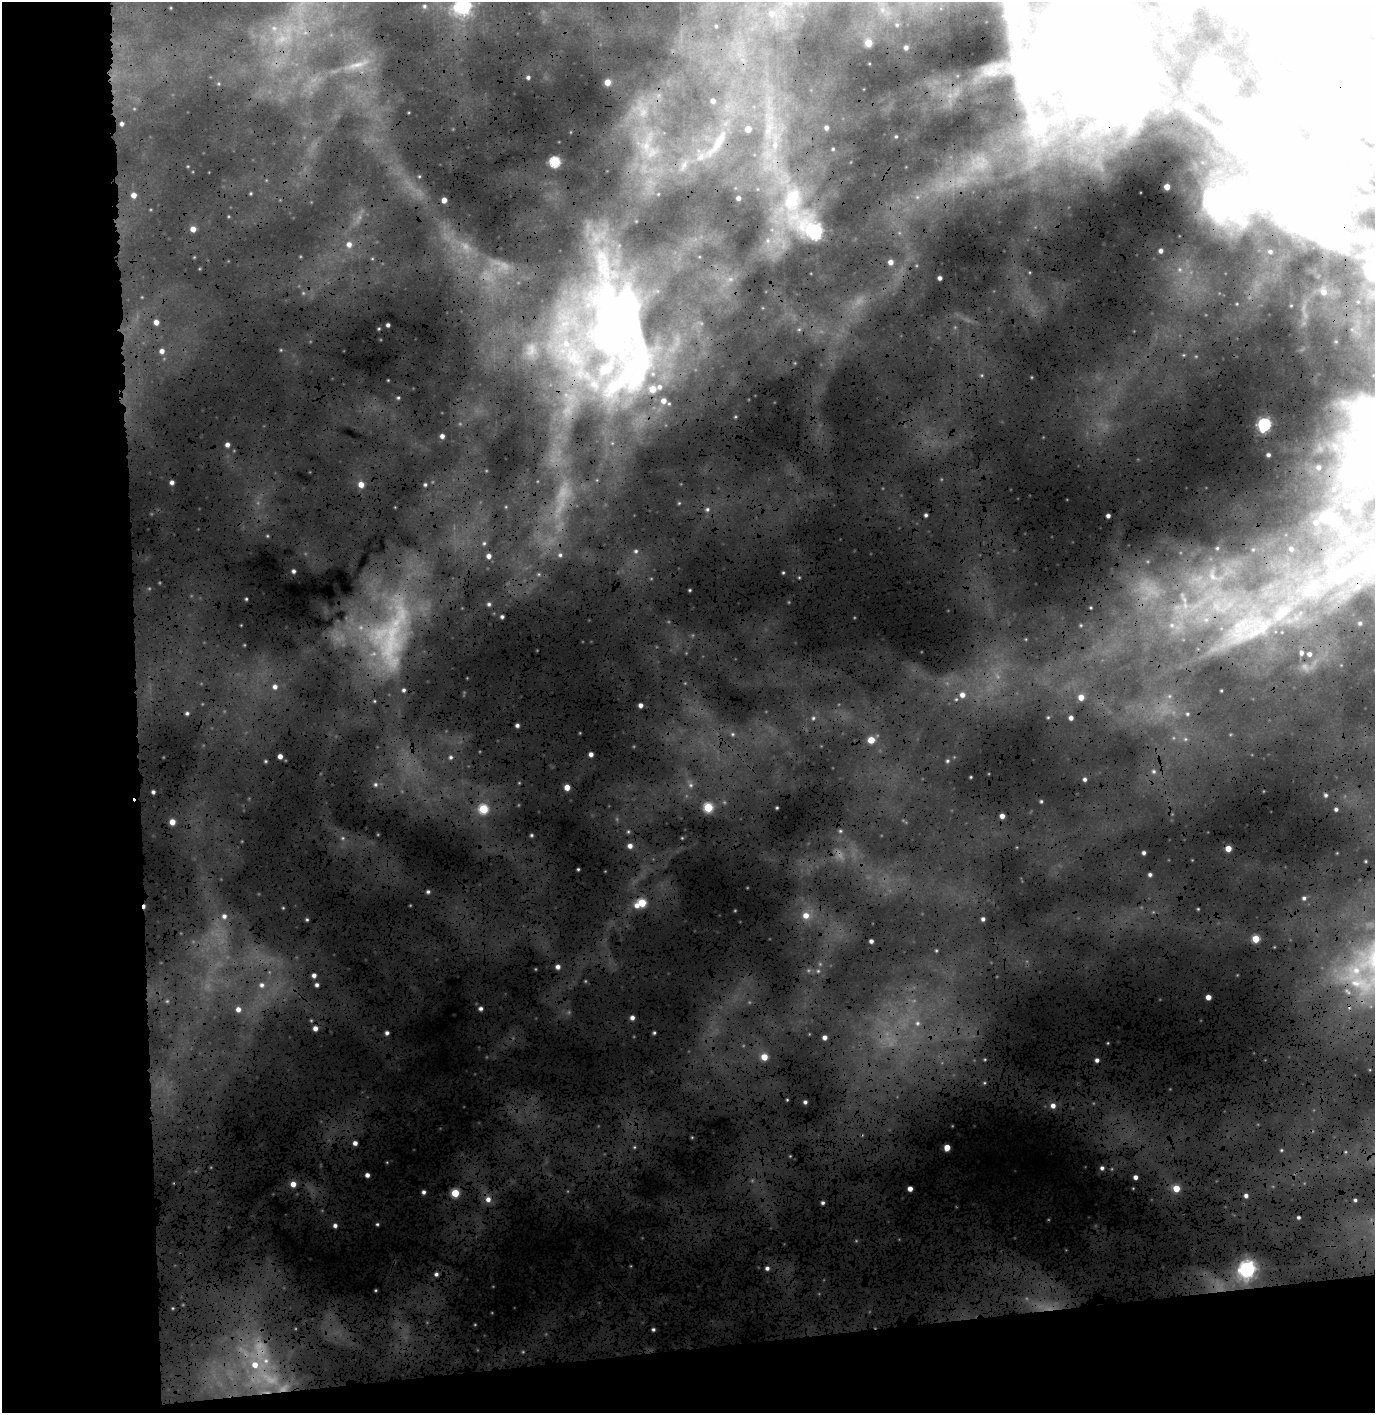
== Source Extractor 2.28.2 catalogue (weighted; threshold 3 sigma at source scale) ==
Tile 7 of 3 x 3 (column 1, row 3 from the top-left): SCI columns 162-1534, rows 562-1972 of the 4545 x 5356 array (HDU 1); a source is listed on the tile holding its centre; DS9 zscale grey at full resolution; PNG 1377 x 1415 px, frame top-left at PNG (2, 2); no overlay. Shown black and unused: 21% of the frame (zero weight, under 3 of 4 exposures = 25% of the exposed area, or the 3 px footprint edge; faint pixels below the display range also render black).
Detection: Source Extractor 2.28.2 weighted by HDU 2 'WHT'; one run over the whole footprint, this tile lists its part. Background 0.672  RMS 0.12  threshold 0.528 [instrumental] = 3 sigma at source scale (4.5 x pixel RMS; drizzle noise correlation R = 1.50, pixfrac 1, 0.05/0.05 arcsec/px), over >= 5 px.
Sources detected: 80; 2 inside a brighter object's white glare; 1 cosmic-ray / hot-pixel residue — not listed; the other 77 listed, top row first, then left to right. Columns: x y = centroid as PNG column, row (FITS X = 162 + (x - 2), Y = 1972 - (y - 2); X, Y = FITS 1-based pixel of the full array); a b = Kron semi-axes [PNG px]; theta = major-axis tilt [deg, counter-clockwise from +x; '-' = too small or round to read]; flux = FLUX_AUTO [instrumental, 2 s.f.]
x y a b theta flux
463 6 6 5 - 980
772 14 5 4 - 14
869 43 4 4 - 72
906 47 5 3 - 11
607 82 4 4 - 46
713 100 4 4 - 13
748 129 4 4 - 42
1040 131 7 5 -44 31
555 162 5 5 - 260
1167 187 4 4 - 41
134 195 5 4 - 23
738 198 3 3 - 12
444 200 4 4 - 27
193 229 5 4 - 28
815 231 7 5 -81 780
349 244 5 5 - 17
1161 251 4 3 - 12
891 262 4 4 - 21
940 278 4 3 - 12
1324 292 4 4 - 23
156 322 5 4 - 21
162 351 5 4 - 15
653 389 6 5 - 58
664 401 5 5 - 21
1264 424 6 5 - 520
442 436 4 4 - 15
227 444 4 4 - 14
172 482 4 4 - 12
361 484 5 5 - 28
1346 506 4 4 - 12
1108 516 4 3 - 12
1316 522 5 4 - 14
489 556 4 3 - 15
1310 654 4 4 - 13
275 687 4 4 - 13
962 695 5 5 - 19
1081 697 5 5 - 35
641 705 4 4 - 14
1071 718 4 3 - 13
871 740 4 4 - 66
591 754 4 4 - 14
280 756 4 4 - 17
567 787 4 4 - 36
708 807 5 4 - 160
483 809 5 5 - 160
1002 816 4 4 - 18
172 822 5 4 - 34
630 846 5 4 - 17
1228 849 4 4 - 43
642 903 5 5 - 110
637 905 5 5 - 18
806 915 5 5 - 25
983 919 3 3 - 9
1256 939 4 4 - 82
871 941 4 3 - 10
558 967 4 4 - 13
314 975 4 4 - 12
1208 997 4 4 - 23
238 1009 5 4 - 16
632 1017 5 3 - 12
315 1028 5 4 - 17
825 1037 4 3 - 15
764 1057 5 4 - 56
1097 1060 3 3 - 10
1053 1106 4 4 - 17
355 1143 4 4 - 14
947 1147 4 4 - 50
367 1175 4 3 - 13
1136 1177 4 3 - 14
293 1184 4 4 - 28
1176 1188 4 4 - 72
910 1189 3 3 - 23
455 1193 4 4 - 110
1246 1196 5 3 - 11
488 1199 5 4 - 16
1247 1269 6 5 - 1100
255 1365 6 5 - 31
Isophote crosses this tile's border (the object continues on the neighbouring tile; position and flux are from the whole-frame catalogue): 1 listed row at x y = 463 6